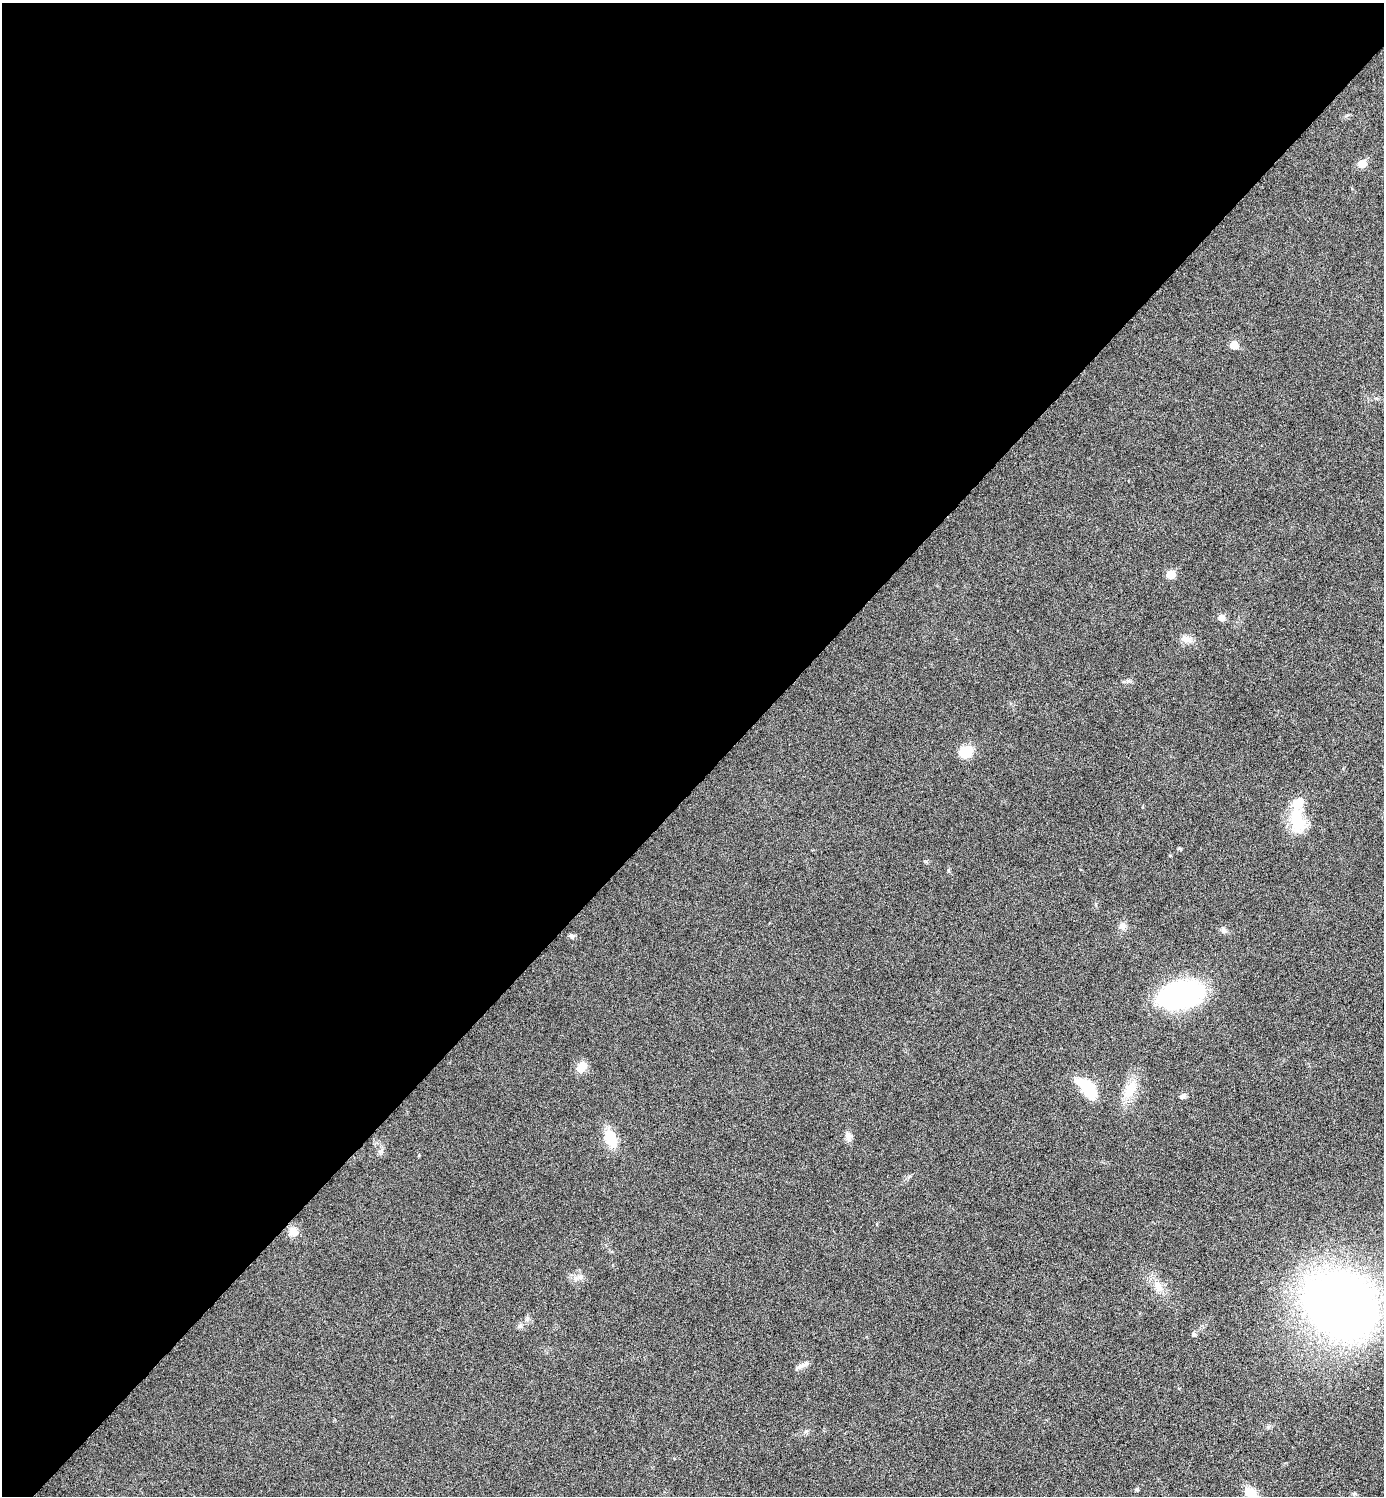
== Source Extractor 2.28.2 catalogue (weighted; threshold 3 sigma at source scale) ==
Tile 2 of 4 x 4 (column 2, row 1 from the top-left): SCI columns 1542-2923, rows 4491-5984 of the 5987 x 5987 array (HDU 1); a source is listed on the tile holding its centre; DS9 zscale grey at full resolution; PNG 1386 x 1498 px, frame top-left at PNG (2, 3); no overlay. Shown black and unused: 53% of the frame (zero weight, under 4 of 8 exposures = <1% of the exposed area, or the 3 px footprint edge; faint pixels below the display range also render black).
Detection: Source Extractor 2.28.2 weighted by HDU 2 'WHT'; one run over the whole footprint, this tile lists its part. Background 0.0326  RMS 0.0037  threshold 0.0151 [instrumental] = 3 sigma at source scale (4.09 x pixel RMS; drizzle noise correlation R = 1.36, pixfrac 0.8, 0.05/0.05 arcsec/px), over >= 5 px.
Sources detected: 29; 1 inside a brighter listed object's ellipse — not listed separately; the other 28 listed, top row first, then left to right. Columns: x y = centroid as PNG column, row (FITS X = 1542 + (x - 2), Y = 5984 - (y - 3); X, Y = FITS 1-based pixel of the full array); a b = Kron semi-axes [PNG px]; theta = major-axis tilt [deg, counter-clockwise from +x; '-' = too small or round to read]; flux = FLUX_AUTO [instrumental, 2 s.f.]
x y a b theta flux
1362 164 6 5 - 6.9
1234 345 6 5 - 6.6
1171 574 6 5 - 6.7
1222 617 6 6 - 2.8
1186 639 13 8 -11 2.2
966 752 19 16 55 4.8
1297 820 38 19 -78 12
1122 926 11 9 -78 1.8
1223 930 8 6 -16 1
572 936 8 6 -17 0.75
1180 995 29 17 13 94
582 1067 14 10 57 3.3
1088 1089 24 11 -50 17
1130 1090 29 14 59 7.7
1183 1096 8 5 21 1
848 1137 13 9 87 1.7
611 1139 23 12 -71 8.3
381 1151 7 4 71 0.78
293 1231 11 11 - 3.1
580 1277 7 6 - 1.1
1158 1286 17 9 -59 3.7
1340 1306 50 42 -29 310
520 1326 7 7 - 1.1
1194 1334 5 5 - 0.6
805 1364 14 5 24 1.5
1137 1489 4 4 - 0.61
1252 1494 18 9 -47 7.1
1354 1494 7 5 -6 0.62
Isophote crosses this tile's border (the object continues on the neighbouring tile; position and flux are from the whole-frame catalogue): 1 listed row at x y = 1252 1494
Unlisted compact peaks at least as high as the median listed source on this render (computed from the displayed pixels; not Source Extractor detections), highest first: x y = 1179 848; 1128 681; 926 861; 1170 855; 948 870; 806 1431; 419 1155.